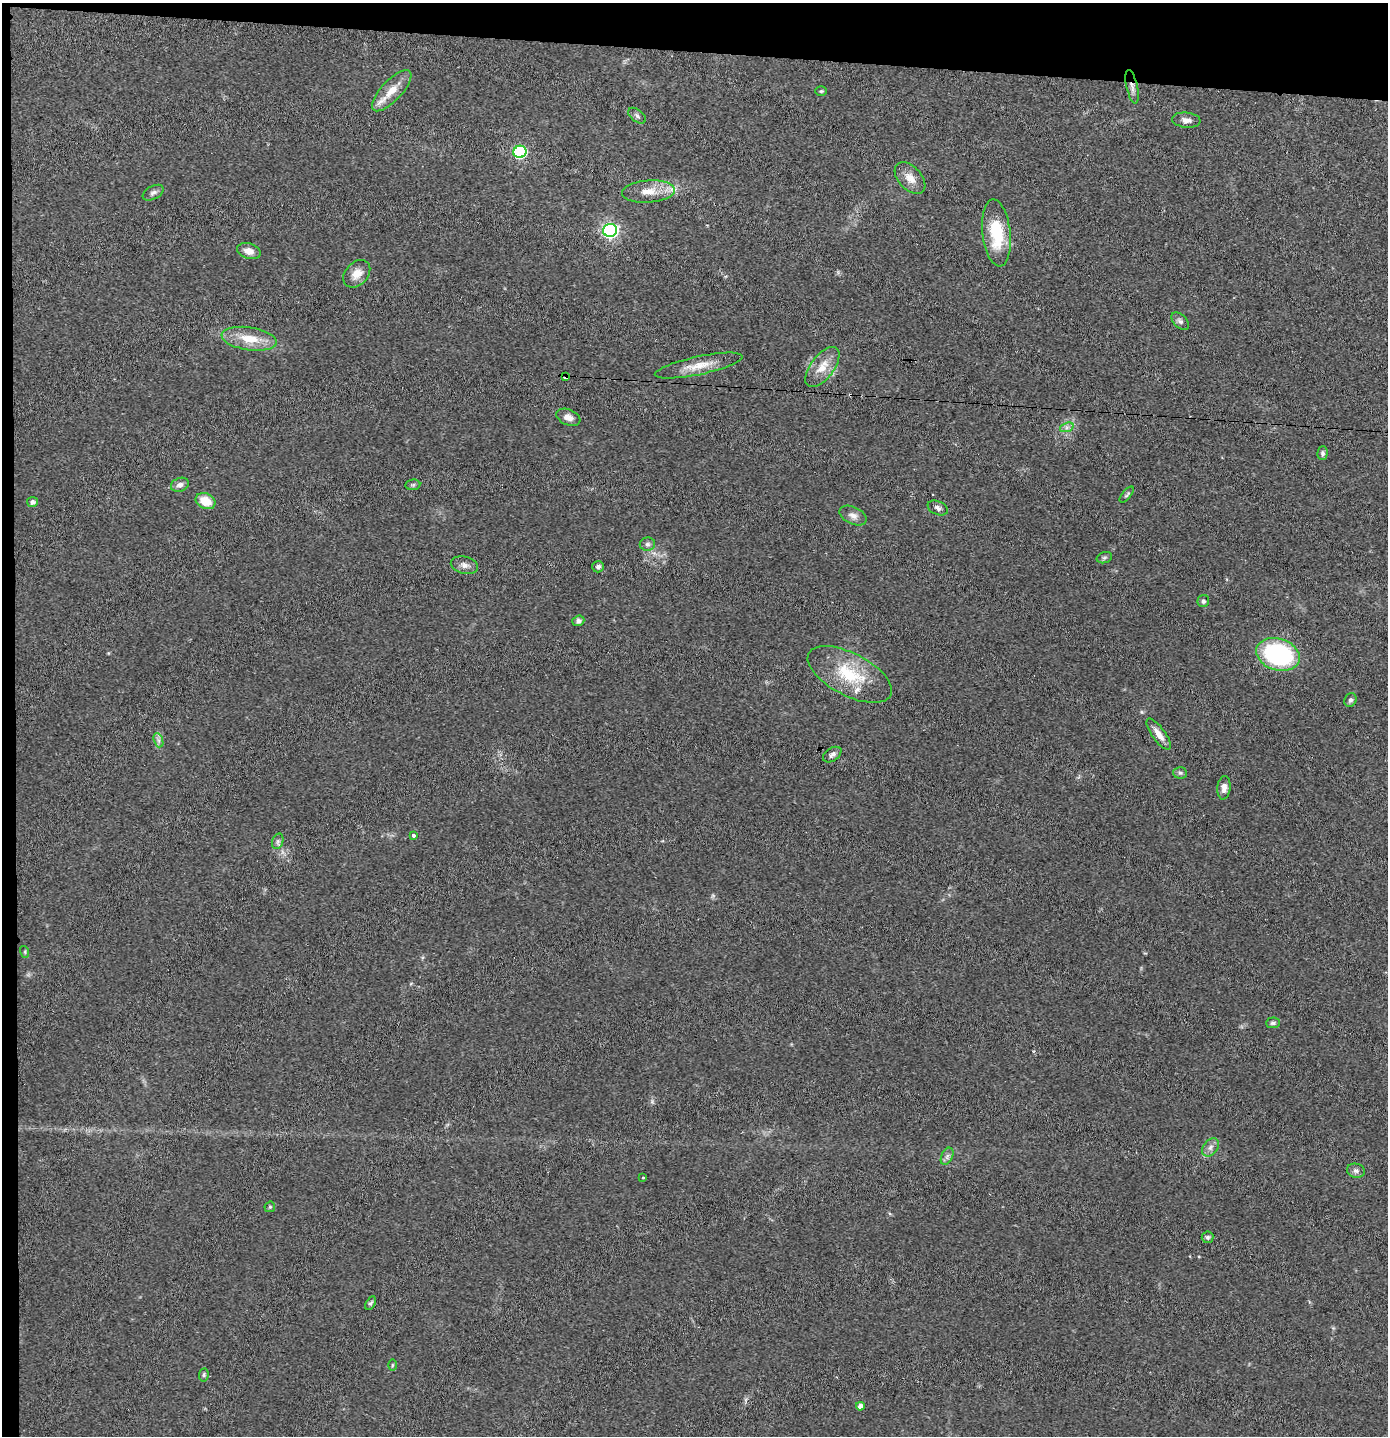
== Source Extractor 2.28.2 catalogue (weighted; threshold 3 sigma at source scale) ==
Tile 1 of 3 x 3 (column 1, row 1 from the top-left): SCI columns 79-1464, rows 2871-4304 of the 4317 x 4304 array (HDU 1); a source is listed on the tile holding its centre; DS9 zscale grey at full resolution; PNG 1390 x 1438 px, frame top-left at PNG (2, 3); each listed source drawn as its Kron ellipse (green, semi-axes under 4 px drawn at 4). Shown black and unused: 4% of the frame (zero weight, under 2 of 3 exposures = <1% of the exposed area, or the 3 px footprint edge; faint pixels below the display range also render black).
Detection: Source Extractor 2.28.2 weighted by HDU 2 'WHT'; one run over the whole footprint, this tile lists its part. Background 0.0466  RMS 0.0068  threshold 0.0305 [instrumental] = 3 sigma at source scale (4.5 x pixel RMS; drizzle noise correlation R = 1.50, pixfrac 1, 0.05/0.05 arcsec/px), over >= 5 px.
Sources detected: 61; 2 cosmic-ray / hot-pixel residue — neither listed nor drawn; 3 inside a brighter listed object's ellipse — not listed separately; the other 56 listed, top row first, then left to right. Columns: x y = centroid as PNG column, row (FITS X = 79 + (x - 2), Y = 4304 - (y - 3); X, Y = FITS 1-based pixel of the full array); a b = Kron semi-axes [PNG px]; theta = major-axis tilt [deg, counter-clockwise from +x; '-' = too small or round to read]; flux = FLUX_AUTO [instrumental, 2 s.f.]
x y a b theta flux
1132 87 17 5 -77 3.7
392 91 26 10 47 11
821 91 6 5 - 0.99
637 116 10 6 -39 2
1186 120 14 7 -6 4.1
520 152 6 6 - 100
910 178 19 11 -47 8
648 192 26 11 4 12
153 193 11 6 28 2.4
610 230 7 6 - 180
996 233 33 14 -84 31
249 251 12 7 -15 5.1
357 274 16 11 47 7
1180 321 10 6 -45 2.2
249 339 28 11 -8 16
699 366 45 9 12 12
822 367 23 11 52 11
566 377 4 3 - 74
568 417 12 7 -22 4.4
1067 427 7 4 19 1.8
1322 453 7 5 87 1.6
180 485 9 6 22 2.8
413 485 7 5 7 1.1
1127 495 10 3 50 1.2
205 501 10 7 -26 12
32 502 5 5 - 2.5
938 508 10 6 -24 2.5
853 516 14 8 -26 4.1
647 544 7 6 - 1.9
1104 558 8 5 17 1.4
464 565 14 8 -14 3.8
598 567 6 5 - 2.1
1203 601 6 6 - 1.8
578 621 6 5 - 2
1278 654 22 15 -18 87
850 674 46 21 -27 36
1350 700 7 6 - 1.6
1159 734 18 6 -54 6.5
158 740 7 4 -71 1.9
832 755 10 6 34 2.4
1180 773 7 5 -3 1.4
1224 788 12 6 85 3.6
413 835 3 3 - 3.3
278 841 8 5 72 1.7
25 952 6 4 -73 0.82
1273 1023 7 5 4 1.5
1210 1147 10 7 52 3.1
947 1156 9 5 66 2.2
1356 1171 9 7 -13 2.4
643 1178 3 3 - 2.4
270 1207 6 5 - 0.88
1208 1237 6 5 - 1.3
370 1303 7 4 61 1.3
392 1365 6 4 89 0.81
204 1375 7 4 82 1.1
860 1406 4 4 - 4.2
Overlapping masked pixels (flux is a lower limit): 2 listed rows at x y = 1132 87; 566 377